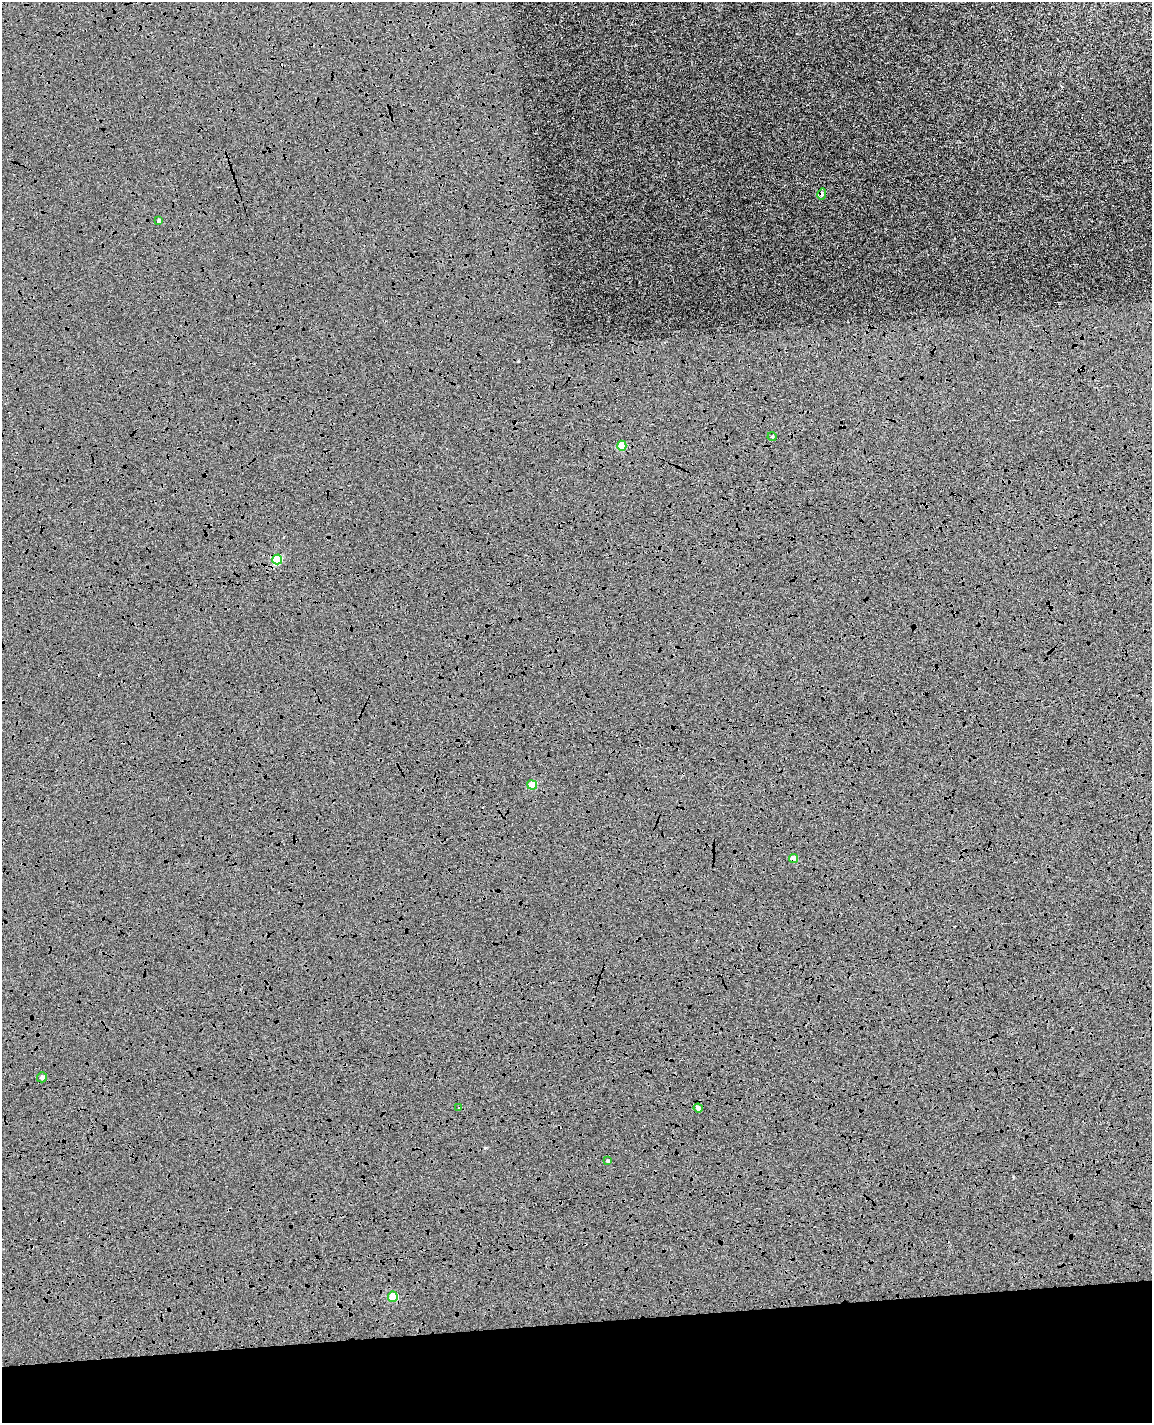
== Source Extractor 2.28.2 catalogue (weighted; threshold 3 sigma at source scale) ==
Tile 10 of 4 x 3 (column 2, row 3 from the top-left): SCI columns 1207-2356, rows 139-1559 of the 4714 x 4645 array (HDU 1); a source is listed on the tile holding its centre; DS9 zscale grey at full resolution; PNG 1154 x 1425 px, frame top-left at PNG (2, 2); each listed source drawn as its Kron ellipse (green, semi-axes under 4 px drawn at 4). Shown black and unused: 8% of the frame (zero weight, under 4 of 8 exposures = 6% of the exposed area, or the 3 px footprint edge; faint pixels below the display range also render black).
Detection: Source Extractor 2.28.2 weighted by HDU 2 'WHT'; one run over the whole footprint, this tile lists its part. Background 0.00602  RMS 0.0054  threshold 0.022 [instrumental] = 3 sigma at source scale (4.09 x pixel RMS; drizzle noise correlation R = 1.36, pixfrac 0.8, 0.05/0.05 arcsec/px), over >= 5 px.
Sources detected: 14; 2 cosmic-ray / hot-pixel residue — neither listed nor drawn; the other 12 listed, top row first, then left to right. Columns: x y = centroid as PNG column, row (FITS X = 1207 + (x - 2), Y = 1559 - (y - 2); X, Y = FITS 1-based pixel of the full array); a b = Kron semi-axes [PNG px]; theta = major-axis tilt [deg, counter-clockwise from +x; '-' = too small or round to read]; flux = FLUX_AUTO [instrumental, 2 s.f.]
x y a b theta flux
822 194 6 3 80 1.3
159 221 4 4 - 2
772 437 4 4 - 0.54
622 446 5 4 - 11
277 559 5 5 - 26
532 785 5 4 - 15
794 858 4 4 - 8
42 1077 5 5 - 1.4
459 1108 3 3 - 2.2
698 1108 5 4 - 2.6
608 1161 3 3 - 0.87
393 1297 5 5 - 16
Overlapping masked pixels (flux is a lower limit): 2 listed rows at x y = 277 559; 794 858